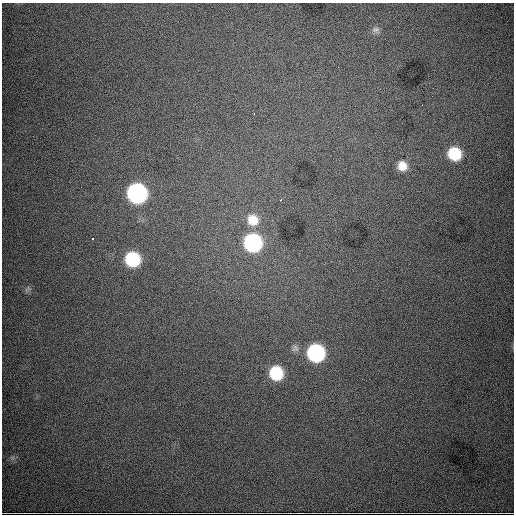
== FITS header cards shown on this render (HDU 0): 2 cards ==
NAXIS1  =                  512
NAXIS2  =                  512

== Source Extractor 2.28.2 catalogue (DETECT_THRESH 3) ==
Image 512 x 512 px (HDU 0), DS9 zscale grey, 1 PNG px = 1 image px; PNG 516 x 516 px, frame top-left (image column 1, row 512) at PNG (2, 3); no overlay
Background 5500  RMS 73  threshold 219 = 3 sigma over >= 5 px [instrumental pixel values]
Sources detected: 15; all 15 listed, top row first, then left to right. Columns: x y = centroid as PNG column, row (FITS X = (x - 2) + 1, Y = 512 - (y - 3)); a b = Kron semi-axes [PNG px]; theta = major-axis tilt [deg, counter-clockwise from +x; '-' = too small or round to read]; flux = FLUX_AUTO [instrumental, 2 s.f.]
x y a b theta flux
376 30 10 8 -5 2.0e+04
422 105 2 2 - 2.6e+03
254 113 3 2 - 3.2e+03
454 154 12 12 - 1.9e+05
402 166 11 11 - 6.0e+04
137 193 12 12 - 1.1e+06
281 200 4 3 - 7.2e+03
253 220 16 15 - 1.0e+05
92 238 3 3 - 1.2e+04
253 243 13 12 - 7.0e+05
132 259 12 11 - 3.0e+05
28 289 11 4 23 1.1e+04
295 348 10 9 - 2.3e+04
316 353 12 12 - 6.5e+05
276 373 12 12 - 2.3e+05